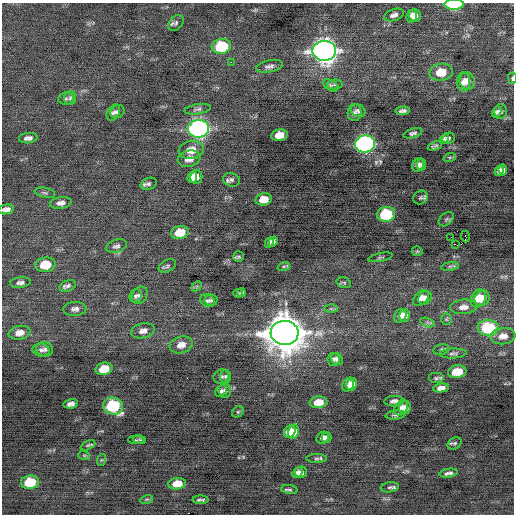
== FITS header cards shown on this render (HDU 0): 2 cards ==
NAXIS1  =                  512 / Axis length
NAXIS2  =                  512 / Axis length

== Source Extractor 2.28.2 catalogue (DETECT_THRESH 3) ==
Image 512 x 512 px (HDU 0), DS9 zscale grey, 1 PNG px = 1 image px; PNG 516 x 516 px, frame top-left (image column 1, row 512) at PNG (2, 3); each listed source drawn as its Kron ellipse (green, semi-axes under 4 px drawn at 4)
Background -0.0274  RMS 0.72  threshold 2.16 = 3 sigma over >= 5 px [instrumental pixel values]
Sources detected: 136; all 136 listed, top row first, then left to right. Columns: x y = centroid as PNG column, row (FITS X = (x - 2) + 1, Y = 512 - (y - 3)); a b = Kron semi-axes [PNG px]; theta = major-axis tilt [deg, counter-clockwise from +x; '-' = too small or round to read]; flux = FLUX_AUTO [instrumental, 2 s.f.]
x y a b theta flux
454 5 10 5 1 3900
394 15 10 5 19 190
415 15 6 6 - 300
411 16 6 5 - 230
176 23 9 6 50 130
221 46 10 7 9 2700
324 51 12 10 2 39000
231 62 2 2 - 380
269 66 13 6 11 200
441 72 12 8 10 950
512 78 5 3 - 73
467 81 9 7 -74 320
463 82 10 6 -88 280
335 84 8 5 5 86
331 85 8 5 -32 88
70 98 7 6 - 100
66 99 8 6 9 100
198 109 13 5 10 140
358 111 8 6 -24 120
403 111 7 4 5 130
500 111 7 6 - 150
113 112 9 6 59 140
117 112 7 6 - 130
355 112 8 7 - 140
497 112 6 4 57 110
198 129 10 8 8 17000
413 133 10 4 17 120
279 135 8 6 12 550
28 138 9 5 7 180
448 138 6 5 - 77
444 139 5 4 - 91
365 144 10 8 7 16000
435 146 7 3 21 91
191 150 12 9 9 620
450 157 6 4 18 61
189 159 11 8 16 360
418 165 7 5 66 210
422 165 6 4 86 120
503 170 5 4 - 140
499 171 5 4 - 170
192 177 6 4 72 320
196 177 7 6 - 350
231 180 8 6 -15 130
149 184 8 6 22 140
45 193 10 5 -11 110
420 198 7 6 - 91
264 199 8 6 11 490
61 203 11 6 9 230
6 209 8 4 11 210
386 214 9 7 10 2800
446 219 8 6 39 96
180 233 9 6 12 950
465 236 6 2 -88 48
451 237 3 2 - 160
269 242 5 3 - 120
273 242 5 4 - 140
455 244 3 2 - 88
116 246 11 6 17 150
417 251 5 5 - 58
239 257 5 5 - 74
380 257 12 3 11 74
45 265 10 7 10 1200
167 266 9 6 26 120
284 266 6 4 18 75
450 266 9 4 8 97
20 282 10 5 6 160
344 283 7 5 -17 83
68 286 8 5 21 150
197 286 6 4 44 72
238 293 5 4 - 71
242 293 4 4 - 88
140 295 9 7 56 200
136 296 7 5 54 110
421 298 9 6 42 280
425 298 7 6 - 250
478 298 9 7 61 720
482 298 8 7 - 600
211 300 6 5 - 100
207 301 7 6 - 120
464 307 13 7 5 340
75 309 11 7 4 210
331 309 7 4 -1 82
405 315 6 5 - 280
400 316 7 5 61 310
446 319 6 5 - 87
427 322 8 4 -19 110
488 328 10 8 -2 3300
143 331 12 7 13 250
20 333 11 7 10 390
285 333 14 12 -3 140000
503 336 12 8 6 370
181 345 12 8 16 400
45 349 8 7 - 140
41 350 9 6 -12 150
441 350 8 5 10 110
453 353 13 5 3 140
333 359 6 6 - 150
337 359 6 5 - 140
104 369 8 6 15 920
457 372 9 6 8 810
225 376 6 5 - 76
221 377 8 7 - 120
436 378 8 5 0 100
352 384 6 5 - 430
348 385 7 5 60 460
441 388 8 4 10 220
221 391 6 5 - 98
225 391 7 6 - 140
394 401 9 5 2 190
318 402 9 6 6 630
71 404 7 4 11 180
113 406 10 8 -14 3600
401 408 8 6 56 270
405 408 6 5 - 280
238 412 6 5 - 76
396 415 10 4 7 99
294 431 7 5 77 760
290 432 6 5 - 770
326 437 5 5 - 160
323 438 6 5 - 170
140 439 6 4 -18 54
136 440 8 3 0 50
455 443 7 5 33 86
88 445 8 4 24 80
84 455 6 4 -18 63
316 458 10 4 0 94
101 460 6 4 71 59
301 472 6 6 - 150
297 473 6 4 48 170
449 473 9 4 9 150
30 482 9 6 11 1700
177 484 9 5 7 660
390 487 9 5 8 100
289 490 8 4 -7 87
147 499 6 4 18 64
201 500 8 2 0 100
At the frame edge (FLAGS 8, measured only in part): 3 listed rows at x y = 454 5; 512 78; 6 209